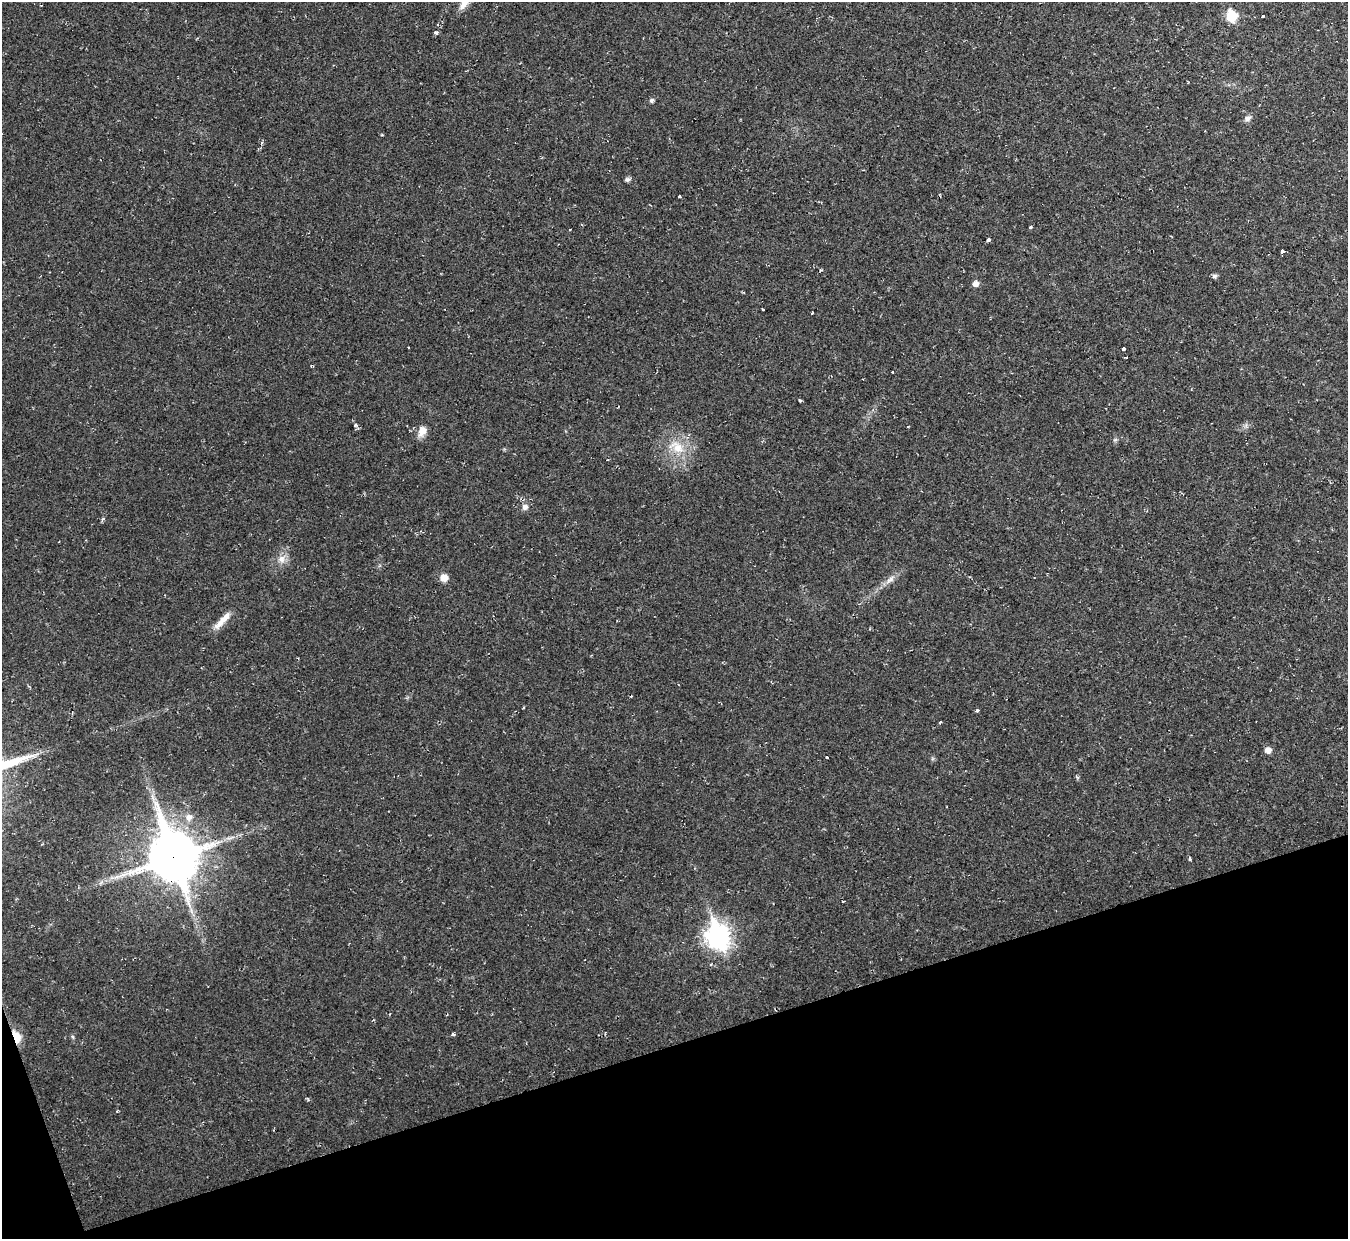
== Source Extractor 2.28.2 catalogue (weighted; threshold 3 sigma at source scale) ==
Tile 14 of 4 x 4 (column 2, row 4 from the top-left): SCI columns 1347-2692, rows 146-1382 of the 5384 x 5367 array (HDU 1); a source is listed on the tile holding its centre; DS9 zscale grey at full resolution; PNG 1350 x 1241 px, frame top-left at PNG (2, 2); no overlay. Shown black and unused: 16% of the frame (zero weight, under 2 of 3 exposures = <1% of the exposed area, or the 3 px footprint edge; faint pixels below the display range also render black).
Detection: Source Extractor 2.28.2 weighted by HDU 2 'WHT'; one run over the whole footprint, this tile lists its part. Background 0.0236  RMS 0.0063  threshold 0.0283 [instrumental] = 3 sigma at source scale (4.5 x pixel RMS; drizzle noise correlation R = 1.50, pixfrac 1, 0.05/0.05 arcsec/px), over >= 5 px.
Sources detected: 38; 1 inside a brighter listed object's ellipse — not listed separately; the other 37 listed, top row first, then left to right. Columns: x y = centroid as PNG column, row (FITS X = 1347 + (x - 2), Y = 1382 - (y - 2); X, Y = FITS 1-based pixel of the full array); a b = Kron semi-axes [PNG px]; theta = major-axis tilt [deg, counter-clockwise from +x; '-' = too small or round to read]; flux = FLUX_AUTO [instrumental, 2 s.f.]
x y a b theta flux
465 2 23 8 56 6.1
1231 16 7 6 - 30
1263 16 3 3 - 2.7
436 32 4 3 - 3
651 100 5 5 - 1.4
1247 118 9 6 32 2.3
627 179 6 6 - 1.4
679 196 3 3 - 5.7
1030 227 3 3 - 1.6
989 240 4 3 - 12
1282 251 3 3 - 53
1215 276 7 5 2 1.3
976 284 6 6 - 3
762 310 3 3 - 2.3
1123 349 3 3 - 19
892 372 3 2 - 0.72
800 400 3 3 - 1.1
355 425 5 4 - 1.1
908 426 3 2 - 0.58
422 431 13 9 64 5.1
677 447 23 13 -27 13
525 507 7 7 - 2.4
282 559 11 9 76 4.1
444 578 7 7 - 5.8
890 579 13 6 32 3.2
221 621 26 8 50 6.3
977 711 4 3 - 2
940 722 3 3 - 1.4
1268 750 6 6 - 3.9
827 757 3 3 - 3.4
189 817 8 8 - 3.9
173 857 18 15 -71 2600
1190 858 5 2 - 0.69
843 901 3 2 - 0.72
718 937 10 9 - 450
453 1035 3 3 - 3
16 1037 8 5 -71 25
Overlapping masked pixels (flux is a lower limit): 2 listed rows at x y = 173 857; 16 1037
Isophote crosses this tile's border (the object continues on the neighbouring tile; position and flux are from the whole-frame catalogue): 1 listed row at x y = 465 2